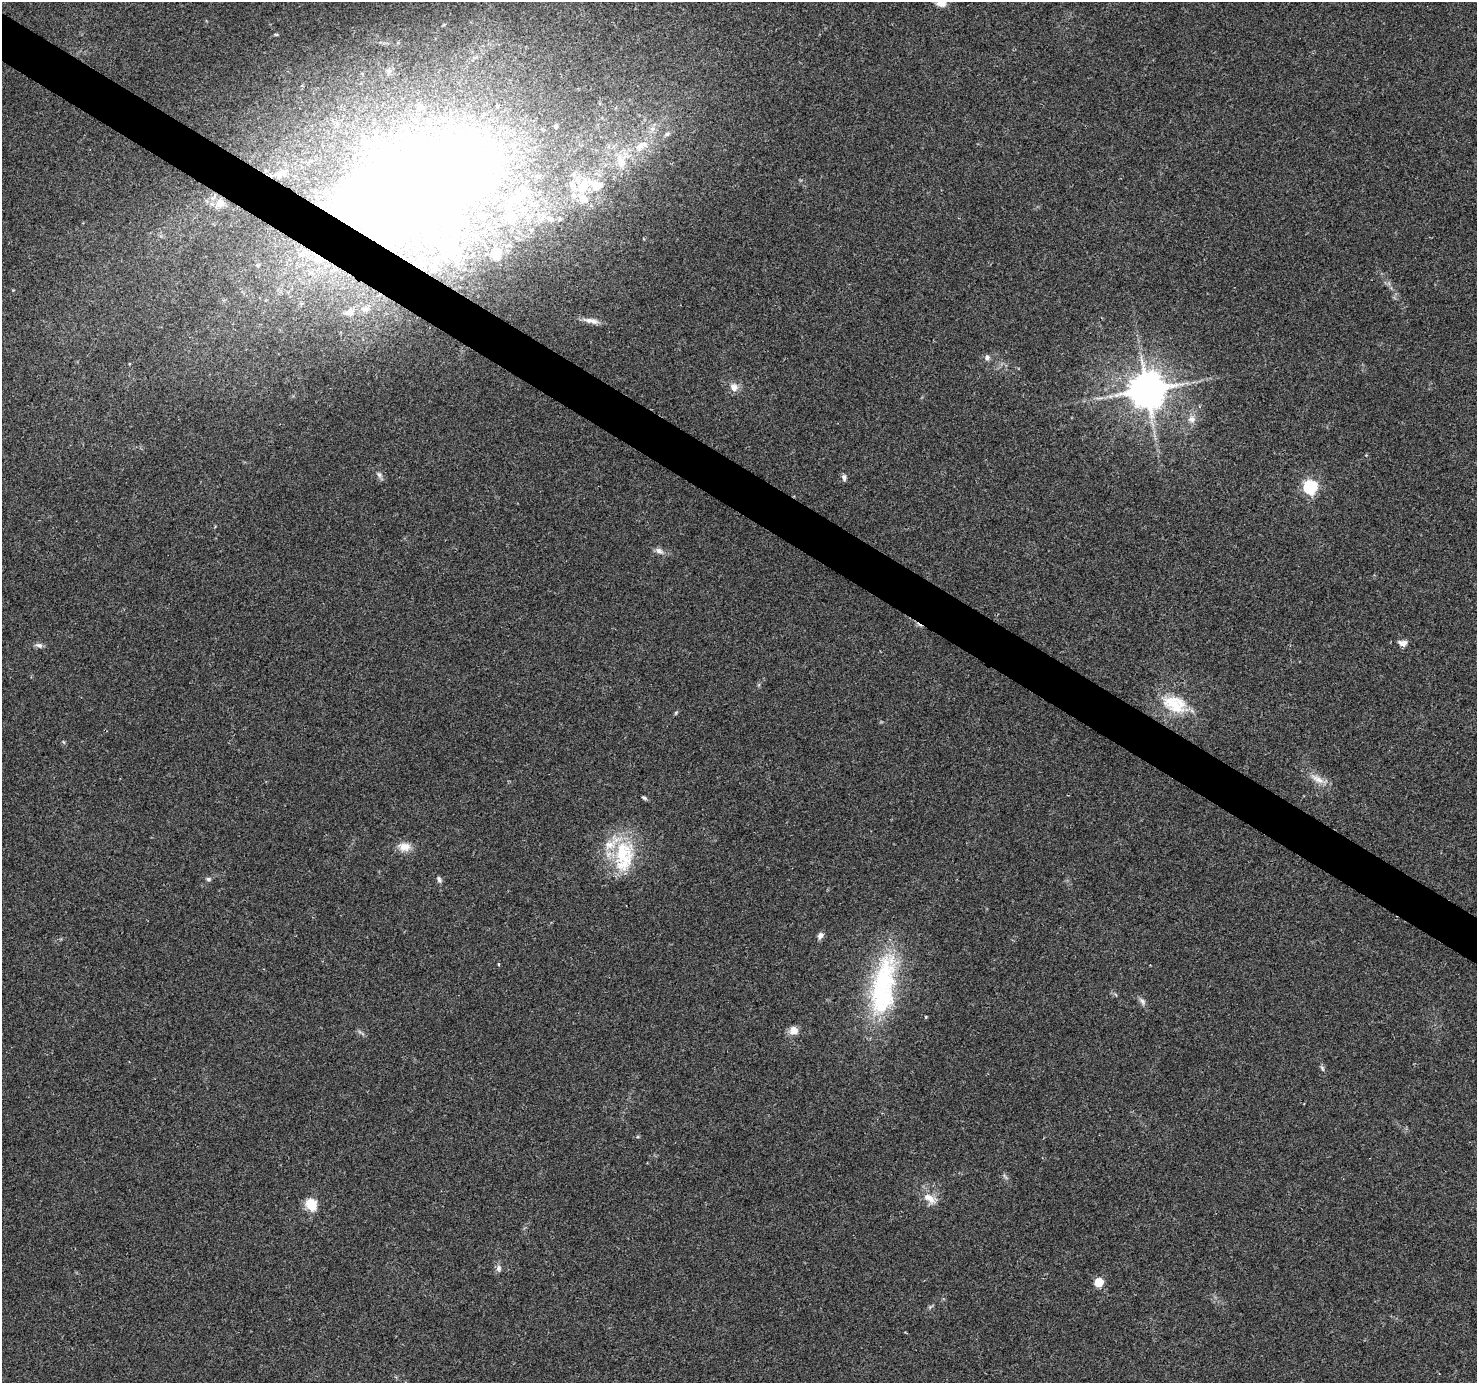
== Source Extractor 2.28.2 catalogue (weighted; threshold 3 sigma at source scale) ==
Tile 11 of 4 x 4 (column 3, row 3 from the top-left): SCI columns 2957-4431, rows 1637-3017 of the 5905 x 5969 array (HDU 1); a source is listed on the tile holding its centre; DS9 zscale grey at full resolution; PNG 1479 x 1385 px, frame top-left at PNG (2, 2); no overlay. Shown black and unused: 3% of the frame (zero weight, under 2 of 3 exposures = <1% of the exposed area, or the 3 px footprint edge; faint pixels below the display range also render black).
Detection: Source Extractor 2.28.2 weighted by HDU 2 'WHT'; one run over the whole footprint, this tile lists its part. Background 0.047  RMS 0.0058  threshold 0.0262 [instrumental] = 3 sigma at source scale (4.5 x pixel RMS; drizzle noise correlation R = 1.50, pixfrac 1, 0.0396/0.0396 arcsec/px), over >= 5 px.
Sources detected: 67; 6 inside a brighter object's white glare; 1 cosmic-ray / hot-pixel residue — not listed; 18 inside a brighter listed object's ellipse — not listed separately; the other 42 listed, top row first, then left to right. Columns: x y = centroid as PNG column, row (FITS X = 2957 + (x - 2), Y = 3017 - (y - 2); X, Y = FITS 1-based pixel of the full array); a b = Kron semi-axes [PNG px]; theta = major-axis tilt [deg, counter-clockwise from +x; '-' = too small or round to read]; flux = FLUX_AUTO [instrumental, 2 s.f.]
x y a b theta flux
276 35 6 3 -1 0.66
667 134 7 6 - 1.7
641 146 23 12 31 12
621 161 21 11 -72 9.8
595 184 13 13 - 7.1
427 186 231 91 25 850
584 199 16 13 -47 8.7
220 203 12 10 38 6.1
496 257 9 6 5 2.5
366 309 7 6 - 1.7
350 312 10 8 26 2.5
593 321 14 8 -12 3.8
987 357 8 6 -66 2.1
734 387 10 9 - 4.5
1147 390 10 10 - 1800
1099 398 13 3 0 1.8
1192 419 12 11 - 4.5
379 475 10 7 -60 2.1
844 477 8 6 -75 1.7
1310 487 6 6 - 88
659 551 12 7 -26 2.8
1403 643 11 7 -8 3.3
39 645 11 6 -18 2.1
1174 705 38 22 -30 25
1317 779 25 8 -34 6.6
644 798 8 4 -31 1
404 847 17 11 -3 6.5
624 856 48 26 85 37
208 879 7 5 -1 1.2
439 879 9 5 -65 1.6
820 936 8 6 55 2.6
498 964 3 3 - 0.88
883 986 86 29 81 82
1142 1001 12 6 -54 2.2
926 1017 4 3 - 0.5
794 1030 9 9 - 5.3
1322 1068 9 4 -60 1.2
1005 1176 10 3 -50 1
929 1198 19 10 -39 7.3
311 1205 13 10 -60 12
499 1268 10 6 -87 2.1
1099 1283 9 8 - 7.9
Overlapping masked pixels (flux is a lower limit): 2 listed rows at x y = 427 186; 220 203